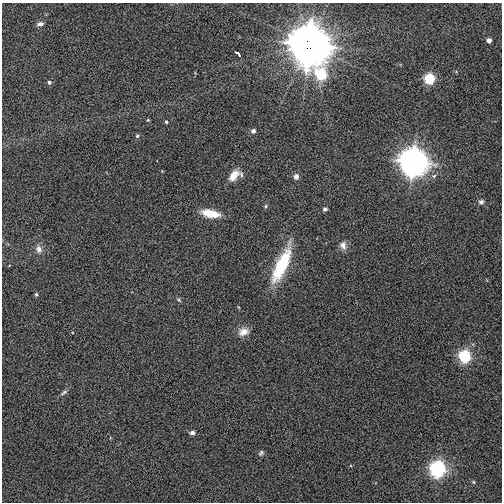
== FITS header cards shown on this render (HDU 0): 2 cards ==
NAXIS1  =                  500
NAXIS2  =                  500

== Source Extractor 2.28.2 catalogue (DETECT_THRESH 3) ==
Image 500 x 500 px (HDU 0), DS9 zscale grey, 1 PNG px = 1 image px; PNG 504 x 504 px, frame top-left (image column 1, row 500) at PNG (2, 3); no overlay
Background 0.0283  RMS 0.11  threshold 0.327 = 3 sigma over >= 5 px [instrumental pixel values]
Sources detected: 30; all 30 listed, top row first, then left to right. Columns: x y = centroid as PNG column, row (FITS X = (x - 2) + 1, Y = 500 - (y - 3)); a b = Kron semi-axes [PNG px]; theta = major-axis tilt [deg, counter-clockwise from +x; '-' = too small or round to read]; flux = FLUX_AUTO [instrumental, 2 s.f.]
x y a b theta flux
40 24 8 5 10 29
489 40 4 4 - 46
308 45 13 12 - 31000
237 53 7 3 -39 35
321 74 9 8 - 460
429 79 6 6 - 440
49 82 5 4 - 20
148 120 4 4 - 7.2
166 122 4 4 - 12
253 131 4 4 - 30
137 136 5 5 - 13
413 162 10 10 - 8600
234 175 16 9 52 92
296 177 5 4 - 47
481 202 7 6 - 22
266 206 5 5 - 10
325 209 4 4 - 23
210 213 20 8 -11 150
343 245 11 9 -77 42
39 249 11 8 -70 39
282 265 42 12 66 430
36 294 5 4 - 9.8
179 300 6 4 -46 10
243 332 14 10 13 66
465 356 6 6 - 730
64 392 12 4 35 19
192 433 4 4 - 34
261 453 8 6 45 17
438 469 7 7 - 1500
473 482 5 4 - 8.1